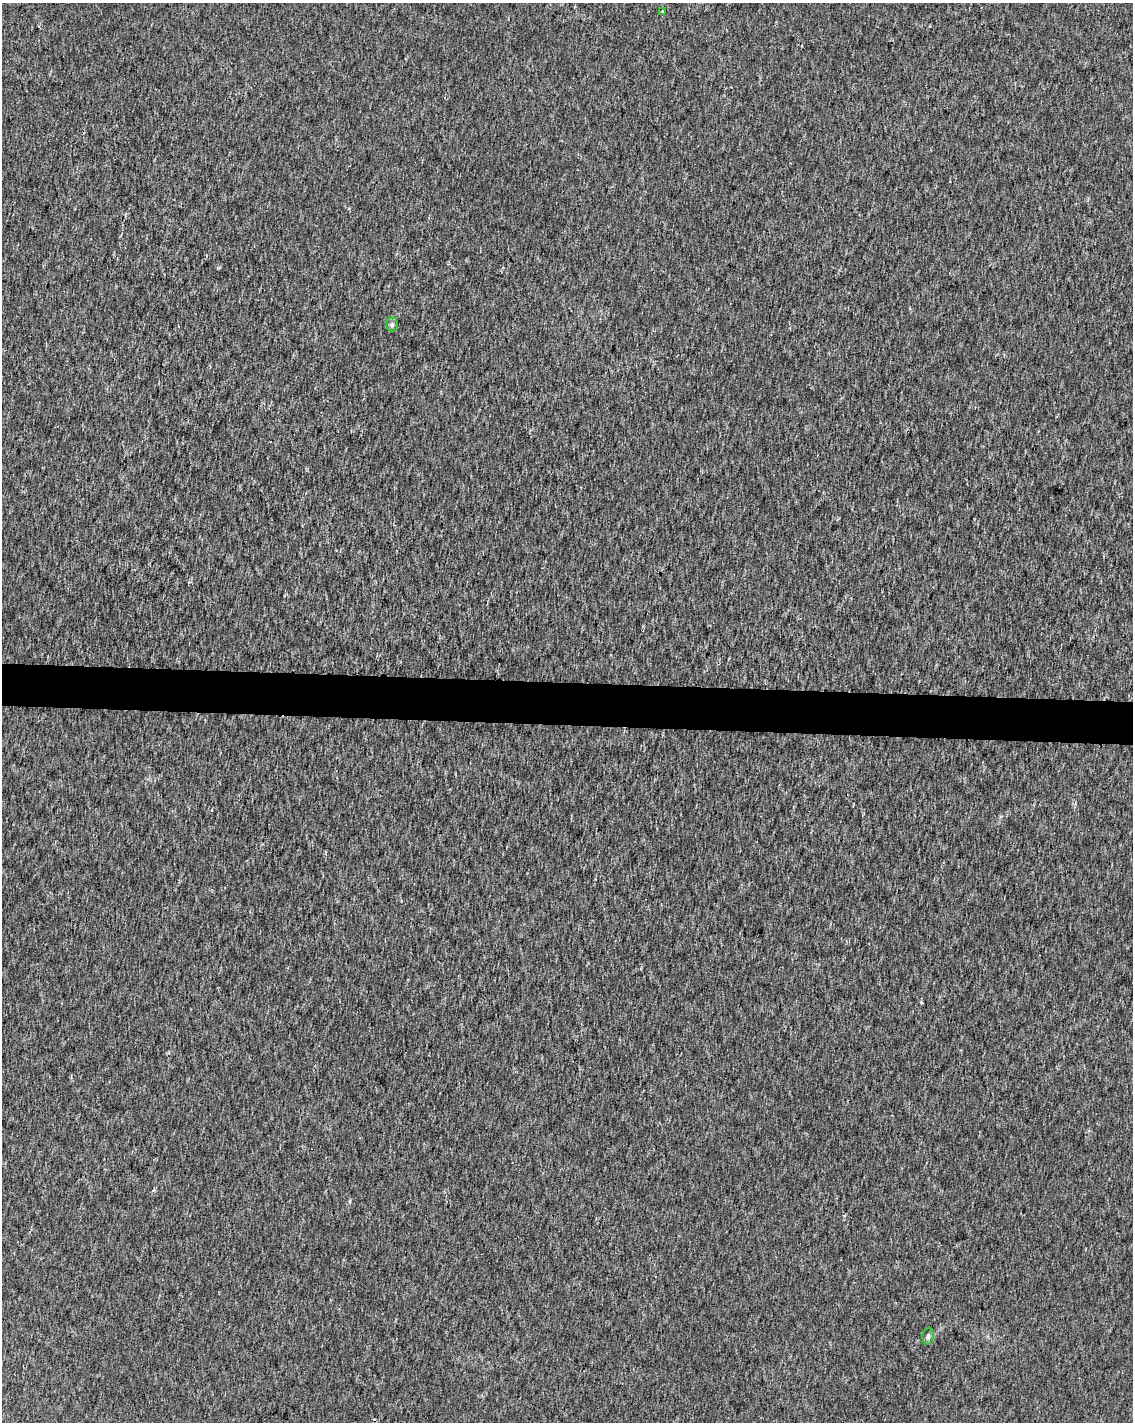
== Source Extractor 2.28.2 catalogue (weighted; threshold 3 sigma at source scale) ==
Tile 7 of 4 x 3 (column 3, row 2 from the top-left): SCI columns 2264-3394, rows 1647-3066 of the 4539 x 4778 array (HDU 1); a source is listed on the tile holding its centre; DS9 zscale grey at full resolution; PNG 1135 x 1424 px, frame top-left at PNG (2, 3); each listed source drawn as its Kron ellipse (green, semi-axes under 4 px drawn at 4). Shown black and unused: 3% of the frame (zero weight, under 2 of 3 exposures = <1% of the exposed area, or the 3 px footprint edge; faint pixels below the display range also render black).
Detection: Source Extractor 2.28.2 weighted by HDU 2 'WHT'; one run over the whole footprint, this tile lists its part. Background 8.54e-04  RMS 0.0033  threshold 0.015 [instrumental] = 3 sigma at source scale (4.5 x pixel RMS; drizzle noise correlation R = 1.50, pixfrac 1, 0.0396/0.0396 arcsec/px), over >= 5 px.
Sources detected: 3; all 3 listed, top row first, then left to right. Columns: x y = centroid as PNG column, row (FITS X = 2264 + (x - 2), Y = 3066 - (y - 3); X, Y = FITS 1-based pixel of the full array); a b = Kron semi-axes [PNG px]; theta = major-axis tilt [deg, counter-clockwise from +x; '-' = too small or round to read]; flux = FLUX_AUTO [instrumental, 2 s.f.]
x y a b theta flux
662 12 3 3 - 0.67
392 324 7 6 - 0.74
928 1336 8 5 82 0.8